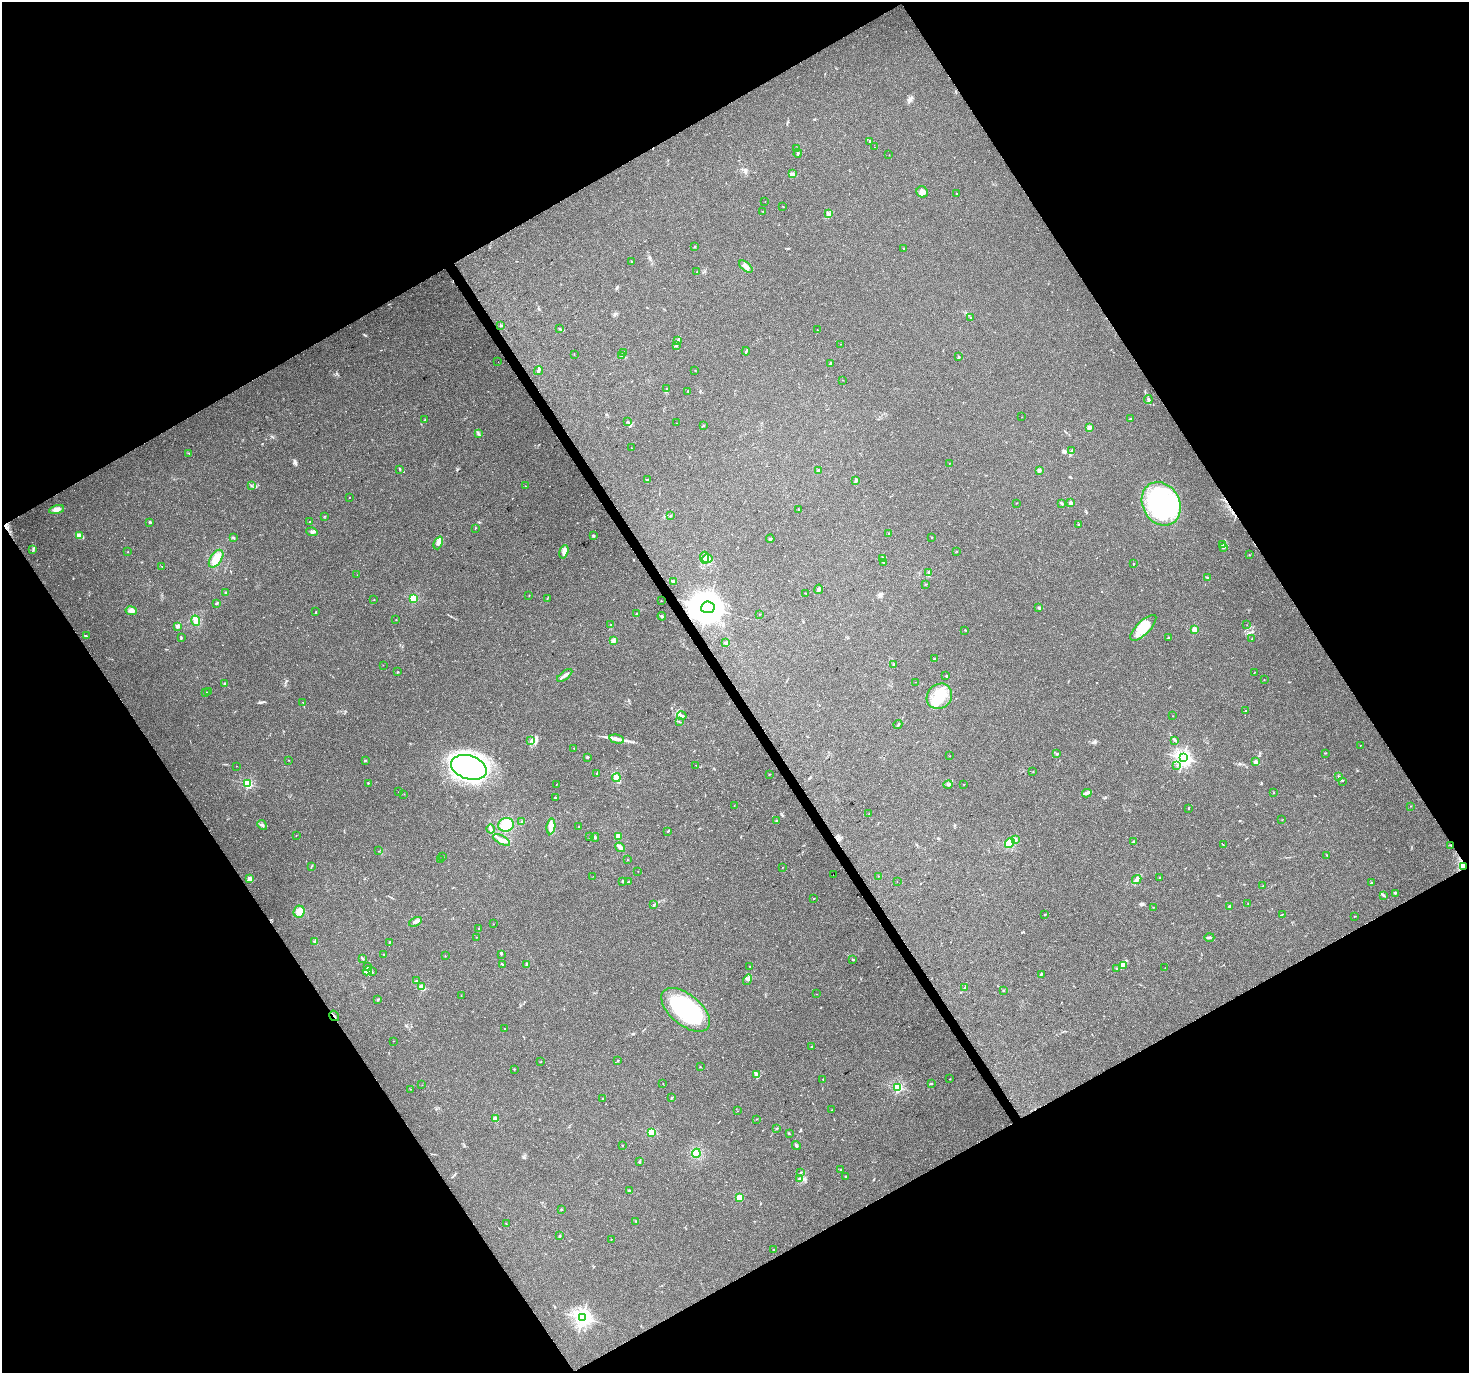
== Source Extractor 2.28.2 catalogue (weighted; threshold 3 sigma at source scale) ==
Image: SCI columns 4-5868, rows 177-5658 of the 5868 x 5773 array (HDU 1 of 3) = the unmasked area's bounding box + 8 px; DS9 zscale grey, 4 x 4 block average (1 PNG px = mean of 4 x 4 image px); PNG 1471 x 1375 px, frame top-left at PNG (2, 2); each listed source drawn as its Kron ellipse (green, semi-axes under 4 px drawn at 4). Shown black and unused: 48% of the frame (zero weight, under 3 of 4 exposures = <1% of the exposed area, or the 3 px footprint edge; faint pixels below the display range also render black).
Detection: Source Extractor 2.28.2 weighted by HDU 2 'WHT'. Background 0.0767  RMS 0.0047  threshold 0.0213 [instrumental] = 3 sigma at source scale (4.5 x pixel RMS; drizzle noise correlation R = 1.50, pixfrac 1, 0.0396/0.0396 arcsec/px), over >= 5 px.
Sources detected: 345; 6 inside a brighter object's white glare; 2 cosmic-ray / hot-pixel residue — neither listed nor drawn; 11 coinciding with a brighter row at this scale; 20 inside a brighter listed object's ellipse — not listed separately; the other 306 listed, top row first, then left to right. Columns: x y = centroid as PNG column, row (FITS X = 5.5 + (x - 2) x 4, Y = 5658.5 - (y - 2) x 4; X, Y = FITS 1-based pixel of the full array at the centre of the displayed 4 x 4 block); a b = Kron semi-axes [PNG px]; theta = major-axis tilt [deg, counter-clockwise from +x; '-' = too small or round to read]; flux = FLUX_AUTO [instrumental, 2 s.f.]
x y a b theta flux
870 141 3 2 - 1.8
874 147 2 2 - 0.46
797 148 3 2 - 2.4
798 153 4 2 - 3
889 155 2 2 - 0.55
793 174 2 2 - 1.3
922 192 6 5 - 14
957 193 2 2 - 0.77
765 201 2 2 - 0.85
783 206 2 2 - 1.1
763 211 2 2 - 0.61
829 213 2 2 - 1.2
695 247 2 2 - 4.5
904 249 2 2 - 1.9
632 262 2 2 - 5.1
746 267 8 3 -39 9.9
697 272 2 2 - 0.65
971 318 2 2 - 1.3
501 326 2 2 - 1.9
560 329 2 2 - 2.1
817 330 2 2 - 0.68
678 340 4 2 - 4.4
840 344 2 2 - 0.63
676 346 3 2 - 3.1
746 351 4 2 - 3.5
624 352 2 2 - 0.55
574 354 2 2 - 1.1
621 356 2 2 - 1.7
959 357 2 2 - 5.8
498 362 2 2 - 0.56
831 363 3 2 - 4.7
695 370 2 2 - 1.1
538 371 4 2 - 4.9
843 380 2 2 - 0.81
666 389 2 2 - 0.66
688 391 2 2 - 1.4
1148 399 4 2 - 4.2
1022 417 2 2 - 0.62
1130 419 2 2 - 1.9
425 420 3 2 - 1.7
627 422 3 2 - 2.7
676 423 2 2 - 0.64
703 425 2 2 - 1.4
1089 427 2 2 - 47
479 434 2 2 - 1.3
631 448 2 2 - 1
1072 450 3 2 - 1.7
189 453 2 2 - 1.1
949 463 2 2 - 0.79
400 469 3 2 - 1.8
1039 470 2 2 - 35
818 471 4 3 - 6.8
647 480 4 2 - 3.1
856 480 4 2 - 7.5
252 486 2 2 - 0.97
525 486 2 2 - 1.3
349 497 2 2 - 0.72
1016 503 2 2 - 0.88
1071 503 2 2 - 36
1061 504 2 2 - 1.6
1161 504 23 18 -62 320
57 509 8 4 13 14
798 509 2 2 - 0.92
324 516 3 2 - 1.7
670 516 4 2 - 1.9
150 522 2 2 - 14
310 522 2 2 - 1.5
1079 525 2 2 - 1.7
475 528 2 2 - 1.1
312 532 6 3 -9 7.4
889 533 3 2 - 2
79 535 4 3 - 6.7
593 536 3 2 - 3.3
233 538 3 2 - 2.5
931 538 2 2 - 0.73
770 539 4 2 - 3.8
438 543 6 4 68 17
1223 544 3 2 - 3.2
1223 548 2 2 - 2.1
33 549 2 2 - 1.8
127 552 2 2 - 0.56
564 552 7 4 74 13
957 552 2 2 - 0.71
1249 555 2 2 - 1.3
704 558 6 3 -89 7.2
216 559 10 5 56 37
707 559 5 2 - 6.6
883 559 2 2 - 1.7
884 563 3 2 - 2
1133 564 2 2 - 1.6
162 566 2 2 - 0.77
929 572 3 2 - 6.9
357 575 2 2 - 0.84
1207 578 4 2 - 3.2
673 581 2 2 - 1.9
926 584 2 2 - 0.94
819 589 4 3 - 6.8
226 592 2 2 - 2.1
806 593 3 2 - 1.4
529 595 2 2 - 1.1
413 598 2 2 - 160
547 598 2 2 - 0.99
374 599 2 2 - 1.1
661 601 2 2 - 1.5
216 603 2 2 - 2.5
708 607 6 5 - 7600
1039 608 3 2 - 4.1
131 611 5 4 - 13
316 612 3 2 - 1.9
637 614 3 2 - 1.9
760 614 2 2 - 2.6
662 616 4 2 - 4.5
396 620 2 2 - 1.8
196 621 5 4 - 20
611 625 3 2 - 2.4
1247 625 2 2 - 0.55
178 626 2 2 - 42
1143 628 17 6 45 56
965 630 2 2 - 1.3
1195 630 2 2 - 98
86 636 3 2 - 1.6
181 637 2 2 - 1.7
1169 637 3 2 - 2.4
1252 639 2 2 - 1.4
613 640 4 3 - 9.8
726 643 3 2 - 4.9
935 659 3 2 - 1.7
893 664 2 2 - 1.2
383 665 2 2 - 0.69
398 672 2 2 - 3.6
1255 672 2 2 - 0.66
565 675 9 2 37 8.2
946 676 2 2 - 0.98
1264 680 2 2 - 1.1
916 682 2 2 - 0.6
224 684 3 2 - 2.8
208 691 2 2 - 1
205 692 3 2 - 1.5
939 696 13 12 - 68
303 702 2 2 - 0.9
1245 711 2 2 - 5
682 716 5 3 - 5.5
1173 716 2 2 - 1.4
680 722 2 2 - 1.1
898 725 5 2 - 3.1
617 739 7 3 -13 11
531 740 3 2 - 1.9
1175 740 4 2 - 3.7
1360 745 2 2 - 1.3
574 748 2 2 - 0.85
1325 753 2 2 - 0.97
1057 754 2 2 - 2.5
950 756 2 2 - 0.66
587 757 2 2 - 5.1
1183 758 2 2 - 1000
288 760 2 2 - 0.66
365 760 3 2 - 2
1256 762 2 2 - 33
696 765 2 2 - 1.4
1177 765 2 2 - 1
236 766 2 2 - 0.79
469 767 18 11 -18 260
1033 772 2 2 - 1
597 774 3 2 - 2.9
769 774 2 2 - 1.7
1339 777 2 2 - 2.3
616 778 4 3 - 11
1343 781 2 2 - 0.62
368 783 2 2 - 4.2
248 784 2 2 - 290
556 784 2 2 - 0.7
948 785 5 2 - 3.8
964 785 2 2 - 0.45
398 792 2 2 - 0.77
1087 793 4 3 - 5.7
1274 793 2 2 - 1.3
404 794 2 2 - 0.68
555 797 3 2 - 2
734 806 2 2 - 0.63
1411 806 2 2 - 1.3
1188 808 2 2 - 2
869 814 2 2 - 2
776 820 2 2 - 2.3
1282 820 2 2 - 0.58
522 822 3 2 - 2.8
262 825 5 3 - 6.7
506 825 8 6 20 42
551 826 8 4 81 27
579 827 2 2 - 2.8
491 829 4 2 - 5.1
668 831 2 2 - 1.2
296 835 2 2 - 0.69
618 836 2 2 - 75
590 837 2 2 - 2.7
595 837 4 2 - 4
502 840 9 3 -27 18
1015 840 3 3 - 3.7
1134 842 3 2 - 3.9
1010 843 5 4 - 12
1223 845 2 2 - 1
1451 845 2 2 - 2.1
620 847 5 3 - 7.7
379 851 2 2 - 0.64
1327 855 2 2 - 1.5
443 857 2 2 - 1.3
441 860 2 2 - 1
627 860 2 2 - 0.84
312 866 3 2 - 1.9
782 867 2 2 - 0.77
1464 867 3 3 - 8.3
638 871 2 2 - 0.51
833 875 2 2 - 1.2
593 876 2 2 - 0.39
879 876 2 2 - 0.62
1160 877 2 2 - 0.92
250 879 2 2 - 66
1137 879 5 3 - 7.7
623 881 3 2 - 3.2
628 882 2 2 - 1
897 882 2 2 - 0.43
1371 883 2 2 - 2.9
1263 886 2 2 - 1.1
1396 893 2 2 - 1.4
1383 895 3 2 - 3.9
814 899 2 2 - 1.2
1248 903 2 2 - 0.88
654 905 4 2 - 2.4
1230 906 3 2 - 2.6
1153 907 2 2 - 1.5
299 912 6 5 - 16
1045 914 2 2 - 1.7
1282 915 3 2 - 1.4
1354 916 2 2 - 0.77
415 922 7 3 25 8.7
494 924 2 2 - 1.3
479 929 2 2 - 0.77
476 937 2 2 - 1
1209 937 5 2 - 4.2
314 942 2 2 - 1.7
389 942 3 2 - 1.2
384 954 2 2 - 1.8
501 954 3 2 - 2.6
445 956 2 2 - 1.1
363 959 3 2 - 2.7
853 959 2 2 - 2.4
527 964 3 3 - 3.9
503 965 4 2 - 4.7
1124 966 3 2 - 3.7
368 967 3 2 - 1.5
750 967 2 2 - 1.1
1117 968 3 2 - 1.9
1165 968 2 2 - 0.66
367 971 5 3 - 6.3
372 972 2 2 - 1.8
1041 974 4 2 - 3.9
748 980 5 3 - 7.6
416 981 2 2 - 9.6
422 987 2 2 - 95
965 987 2 2 - 2.3
1003 990 3 2 - 2
817 994 2 2 - 0.5
461 995 2 2 - 0.6
378 1000 2 2 - 2.1
686 1010 29 15 -40 300
334 1016 5 2 - 4.1
504 1029 2 2 - 0.97
393 1041 2 2 - 0.87
811 1047 2 2 - 0.77
618 1060 2 2 - 1.1
541 1062 2 2 - 0.74
700 1067 2 2 - 4
514 1069 2 2 - 4.1
756 1074 4 2 - 4.2
823 1079 2 2 - 1
950 1079 2 2 - 0.92
663 1084 2 2 - 0.63
932 1084 3 2 - 1.7
422 1085 2 2 - 0.61
897 1087 2 2 - 370
410 1089 2 2 - 0.96
603 1098 2 2 - 4.4
671 1098 3 2 - 3.3
832 1110 2 2 - 1.2
738 1111 2 2 - 0.58
495 1119 3 2 - 7.6
757 1119 2 2 - 1.2
776 1128 2 2 - 1.7
651 1132 2 2 - 140
789 1134 3 2 - 2.3
622 1146 2 2 - 1.4
796 1146 5 2 - 4.6
696 1153 5 4 - 38
640 1162 3 2 - 2.5
840 1170 2 2 - 2
800 1172 3 2 - 2.2
845 1176 2 2 - 1.4
799 1178 3 2 - 2.9
630 1191 3 3 - 4.7
739 1198 2 2 - 110
561 1209 2 2 - 2.4
636 1221 2 2 - 1.4
506 1224 2 2 - 0.62
560 1236 2 2 - 1.9
611 1239 2 2 - 0.94
774 1249 2 2 - 1.1
582 1318 2 2 - 1200
Overlapping masked pixels (flux is a lower limit): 4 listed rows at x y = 708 607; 1451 845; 1464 867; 334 1016
Diffuse or blended objects may show on this block-average render without a row.